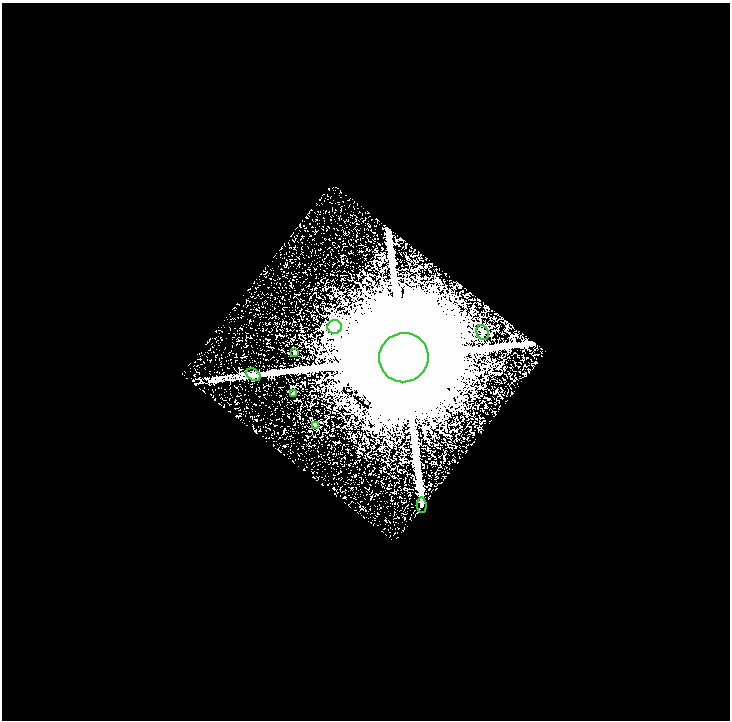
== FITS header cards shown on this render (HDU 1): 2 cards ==
NAXIS1  =                  728
NAXIS2  =                  718

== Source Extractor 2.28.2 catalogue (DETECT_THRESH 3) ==
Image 728 x 718 px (HDU 1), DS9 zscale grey, 1 PNG px = 1 image px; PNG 732 x 722 px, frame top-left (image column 1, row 718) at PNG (2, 3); each listed source drawn as its Kron ellipse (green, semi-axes under 4 px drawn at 4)
Background 2.01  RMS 0.81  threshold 2.42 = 3 sigma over >= 5 px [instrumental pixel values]
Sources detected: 8; all 8 listed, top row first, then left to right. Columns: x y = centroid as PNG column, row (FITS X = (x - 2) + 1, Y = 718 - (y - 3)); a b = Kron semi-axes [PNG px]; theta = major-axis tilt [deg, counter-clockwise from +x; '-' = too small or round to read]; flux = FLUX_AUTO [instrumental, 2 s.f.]
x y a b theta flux
335 327 7 6 - 1.1e+04
482 332 8 6 -61 1.6e+02
295 352 3 3 - 1.0e+02
404 358 25 24 - 4.9e+06
253 375 8 5 -34 1.2e+02
293 394 3 3 - 1.5e+02
316 425 4 4 - 3.4e+02
422 505 8 4 -85 9.8e+01